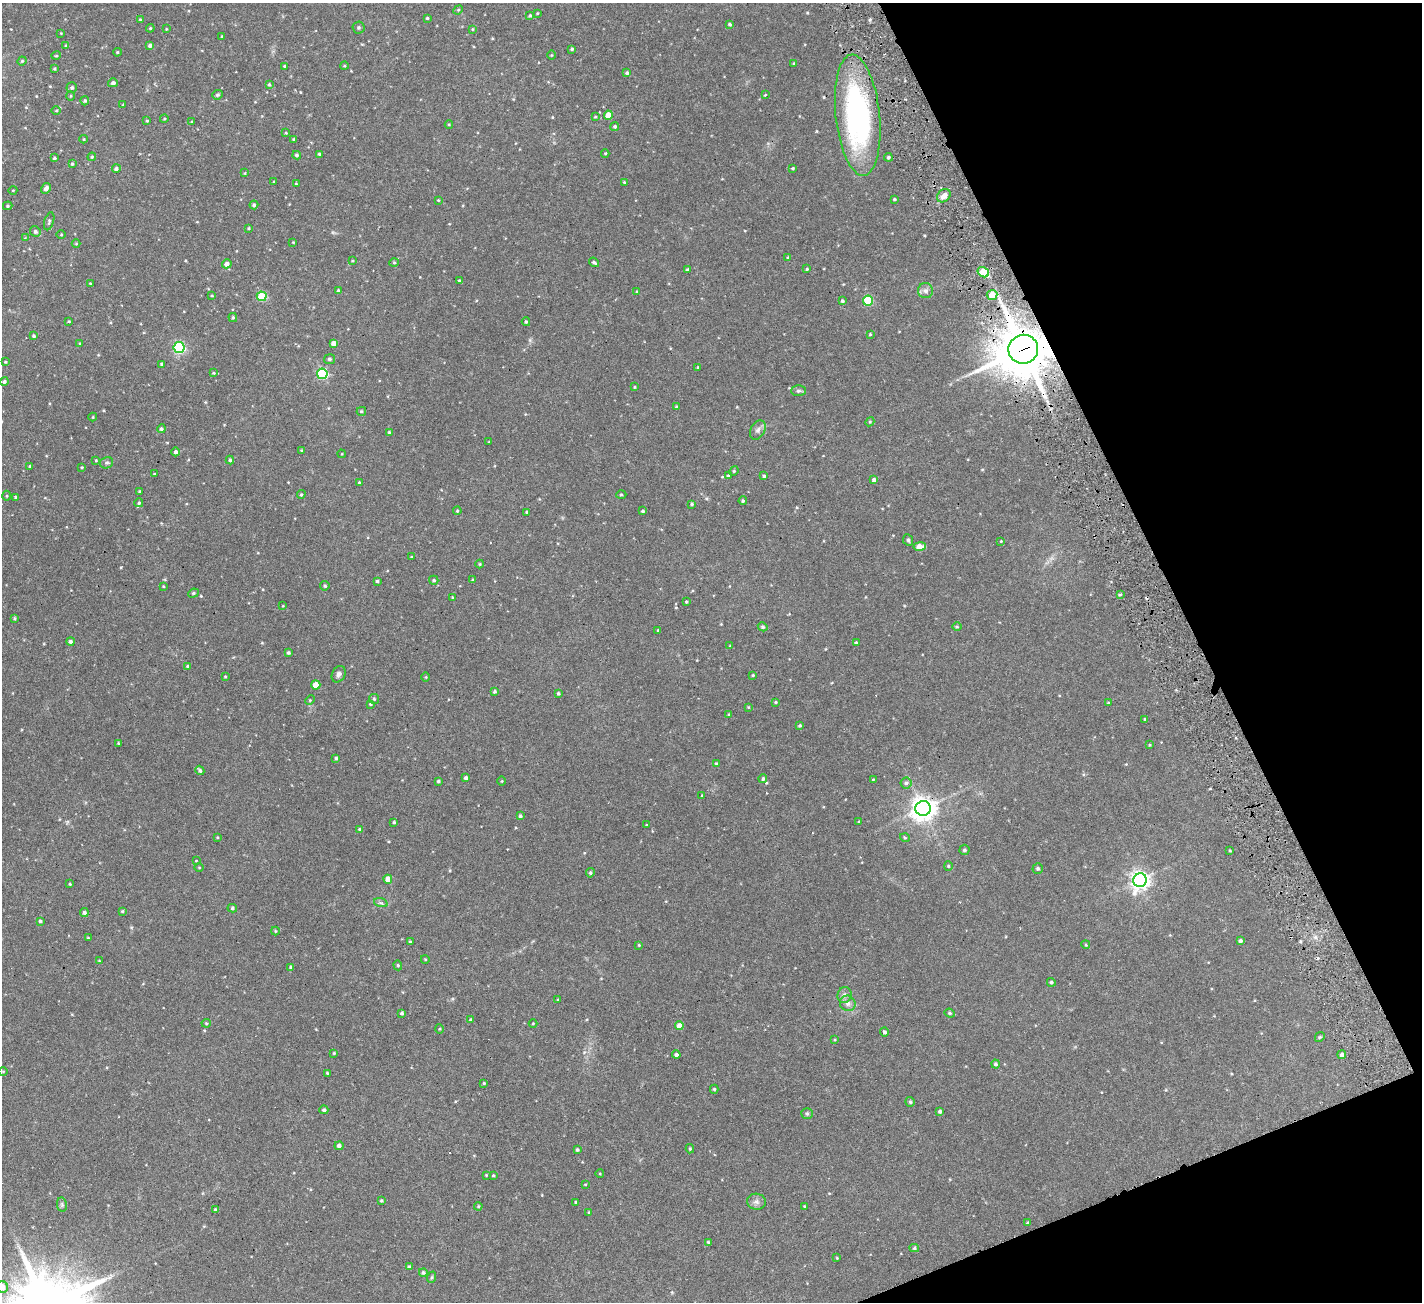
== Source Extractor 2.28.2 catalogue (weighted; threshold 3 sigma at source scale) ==
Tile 12 of 4 x 4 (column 4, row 3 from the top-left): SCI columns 4263-5682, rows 1589-2888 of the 5682 x 5642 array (HDU 1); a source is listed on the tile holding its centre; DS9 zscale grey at full resolution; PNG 1424 x 1304 px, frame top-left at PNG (2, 3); each listed source drawn as its Kron ellipse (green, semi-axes under 4 px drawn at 4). Shown black and unused: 20% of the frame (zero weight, under 3 of 6 exposures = <1% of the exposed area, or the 3 px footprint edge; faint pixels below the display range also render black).
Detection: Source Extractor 2.28.2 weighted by HDU 2 'WHT'; one run over the whole footprint, this tile lists its part. Background 0.0983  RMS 0.0076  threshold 0.031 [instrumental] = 3 sigma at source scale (4.09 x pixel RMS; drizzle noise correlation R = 1.36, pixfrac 0.8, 0.05/0.05 arcsec/px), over >= 5 px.
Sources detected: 276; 2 cosmic-ray / hot-pixel residue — neither listed nor drawn; the other 274 listed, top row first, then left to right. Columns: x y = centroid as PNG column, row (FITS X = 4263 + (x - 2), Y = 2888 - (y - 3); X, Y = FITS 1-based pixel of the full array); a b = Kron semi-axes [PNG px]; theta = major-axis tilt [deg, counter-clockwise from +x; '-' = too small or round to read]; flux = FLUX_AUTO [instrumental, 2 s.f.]
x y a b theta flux
458 10 5 4 - 0.59
537 13 3 2 - 0.45
530 16 4 3 - 0.76
427 18 3 3 - 0.65
140 20 4 3 - 0.63
730 24 4 3 - 0.84
359 27 6 6 - 0.97
150 28 4 3 - 0.59
166 29 4 3 - 0.43
472 29 4 3 - 0.48
61 33 3 3 - 0.39
222 36 3 3 - 0.63
150 45 4 3 - 1.8
66 46 3 3 - 0.85
572 49 4 3 - 0.82
117 52 4 3 - 0.66
551 55 5 3 - 0.45
56 56 5 3 - 0.51
22 61 4 4 - 0.65
794 63 3 3 - 0.51
284 66 4 3 - 0.52
344 66 4 3 - 0.47
54 69 3 3 - 0.65
627 73 4 4 - 1
113 83 5 4 - 1.5
269 84 4 3 - 0.79
72 88 5 5 - 1.2
218 95 5 4 - 0.95
765 95 4 3 - 0.43
70 96 5 3 - 0.53
85 101 4 4 - 0.96
123 105 4 3 - 0.53
56 111 4 3 - 0.53
608 115 4 4 - 7.8
858 115 61 22 -84 110
595 117 4 4 - 0.53
164 119 4 3 - 0.49
147 121 3 3 - 0.62
191 122 3 3 - 0.48
449 125 4 3 - 0.51
615 126 4 4 - 0.9
286 133 3 3 - 0.45
83 139 4 3 - 0.49
293 139 3 3 - 0.47
605 153 4 3 - 0.47
319 154 4 3 - 0.92
297 155 4 4 - 1.1
92 157 4 3 - 0.63
888 157 4 4 - 0.98
54 158 3 3 - 0.88
72 164 4 4 - 0.69
793 168 3 3 - 0.58
116 169 4 4 - 1.5
245 173 4 3 - 0.45
274 182 3 2 - 0.52
624 182 4 3 - 0.55
296 184 3 3 - 0.67
46 188 6 4 59 2.4
13 190 4 3 - 0.43
944 196 7 6 - 3.5
894 199 3 3 - 0.53
438 200 4 3 - 0.46
254 205 4 4 - 0.95
8 206 5 4 - 0.76
49 221 9 4 73 1.1
248 228 3 3 - 0.54
35 232 5 5 - 1.4
61 235 5 3 - 0.53
25 238 4 4 - 0.44
293 242 2 2 - 0.4
76 243 4 3 - 0.44
788 257 4 4 - 0.63
352 261 3 3 - 0.48
594 262 5 3 - 1
394 263 5 3 - 0.52
227 264 5 4 - 2.9
807 269 3 3 - 0.62
687 270 4 4 - 0.75
983 272 6 4 -34 18
459 281 4 3 - 0.99
90 284 4 2 - 0.47
338 291 4 3 - 0.88
925 291 7 7 - 2.2
637 292 4 3 - 0.45
992 295 5 5 - 10
212 296 3 3 - 0.61
262 296 5 5 - 29
842 301 4 4 - 0.92
868 301 5 5 - 27
233 318 4 4 - 0.78
69 321 3 2 - 0.51
526 322 4 3 - 0.83
870 334 3 3 - 0.57
34 336 4 3 - 0.85
80 343 4 2 - 0.42
333 343 4 4 - 2.7
179 348 5 5 - 70
1023 349 15 14 - 2900
329 359 5 5 - 1.1
5 362 4 4 - 0.66
162 365 3 3 - 0.89
698 367 4 3 - 0.67
213 373 4 4 - 0.66
322 374 5 5 - 51
4 381 4 4 - 1.3
635 387 3 3 - 0.51
798 391 7 5 1 1.2
676 407 4 3 - 0.59
361 411 5 4 - 0.78
93 417 4 4 - 0.51
870 422 5 4 - 0.64
161 429 4 4 - 1.1
758 430 10 7 62 2.1
389 432 3 3 - 0.52
489 442 4 2 - 0.41
301 451 3 2 - 0.56
176 452 4 4 - 1.5
342 454 4 3 - 0.38
96 460 3 3 - 0.57
230 460 4 4 - 0.79
107 463 7 6 - 1.3
30 466 3 3 - 0.67
82 467 4 3 - 0.6
734 471 5 4 - 0.66
154 474 4 3 - 0.39
728 476 3 3 - 0.73
764 476 3 3 - 0.75
874 480 4 3 - 1.6
359 482 3 3 - 0.54
140 491 3 3 - 0.63
301 494 4 4 - 0.69
621 494 5 3 - 0.62
7 496 5 3 - 0.6
15 497 4 4 - 0.69
743 501 4 4 - 0.74
139 503 4 4 - 0.83
692 504 4 3 - 0.82
457 511 4 4 - 0.55
643 511 4 3 - 1
527 512 3 3 - 0.56
908 540 6 5 - 0.92
1001 541 4 3 - 0.48
920 547 6 4 9 6.7
411 557 3 2 - 0.43
480 564 4 4 - 0.57
434 580 4 4 - 0.79
473 580 4 3 - 0.87
377 581 4 4 - 1
163 586 3 2 - 0.42
325 586 4 4 - 0.86
193 593 5 4 - 0.78
1120 594 3 3 - 0.84
452 597 3 3 - 0.43
686 602 3 2 - 0.52
283 606 2 2 - 0.31
15 618 4 4 - 0.68
763 627 5 4 - 0.99
957 627 5 3 - 0.55
658 630 4 4 - 0.72
70 641 4 4 - 1.4
856 643 4 3 - 0.93
730 646 3 3 - 0.46
288 653 4 4 - 0.87
188 666 4 3 - 0.81
339 674 9 6 62 1.9
753 675 3 3 - 0.56
225 676 4 2 - 0.42
426 677 5 3 - 0.47
316 685 4 4 - 8.4
494 691 3 3 - 0.94
558 693 3 3 - 0.83
374 699 5 5 - 0.78
310 700 5 4 - 0.6
775 702 4 3 - 0.59
1108 703 3 3 - 0.49
370 704 4 3 - 0.81
748 707 4 3 - 0.44
729 714 3 3 - 0.53
1145 719 3 3 - 0.67
800 725 3 3 - 0.68
118 743 4 3 - 0.47
1150 745 4 3 - 0.44
336 758 4 3 - 0.85
716 764 4 3 - 0.79
200 770 5 4 - 1.2
466 778 4 4 - 1.5
763 779 4 4 - 1
873 779 3 2 - 0.39
438 781 3 3 - 0.84
502 781 4 3 - 0.43
906 783 5 5 - 1.2
702 795 3 3 - 0.5
923 808 7 7 - 540
520 816 4 4 - 0.93
394 822 3 3 - 0.69
859 822 4 4 - 0.64
646 825 4 2 - 0.35
359 829 4 3 - 0.59
217 837 4 3 - 0.5
905 838 5 3 - 0.52
964 850 5 5 - 1.2
1230 850 3 3 - 0.61
196 861 3 2 - 0.31
948 866 4 4 - 0.57
199 867 5 3 - 0.49
1038 868 5 5 - 1.1
590 873 5 4 - 0.91
388 879 4 4 - 6.1
1140 880 7 6 - 290
70 884 3 3 - 0.53
381 903 7 4 -18 1.1
232 908 5 4 - 0.91
122 911 3 3 - 0.59
84 913 4 4 - 1.2
40 921 3 3 - 0.99
275 931 4 4 - 0.52
88 938 3 2 - 0.49
1240 941 4 4 - 1.1
410 942 3 3 - 0.67
639 945 3 2 - 0.5
1086 945 4 3 - 0.56
425 959 4 3 - 0.44
99 961 3 3 - 0.6
398 965 5 4 - 0.7
291 967 4 3 - 0.9
1051 982 4 4 - 0.99
845 995 8 7 - 2.5
558 1000 3 3 - 0.6
848 1003 8 7 - 2.5
402 1013 4 3 - 0.97
950 1013 5 4 - 0.86
471 1020 4 4 - 1
206 1023 4 4 - 0.68
533 1023 4 3 - 0.43
679 1026 4 4 - 3.7
440 1029 5 3 - 0.54
884 1032 4 4 - 1.3
1320 1037 5 4 - 0.7
834 1040 4 3 - 0.47
334 1053 4 4 - 0.64
676 1055 4 3 - 1.3
1342 1055 4 4 - 1.6
996 1064 4 4 - 1.2
3 1071 4 3 - 0.42
327 1073 3 3 - 0.57
484 1083 4 3 - 0.56
714 1089 4 4 - 0.8
910 1102 5 4 - 0.82
324 1110 4 4 - 1
940 1111 4 4 - 1.3
807 1113 6 5 - 0.91
339 1146 4 4 - 1.6
690 1149 4 3 - 0.74
577 1150 4 4 - 0.92
600 1174 4 3 - 0.46
486 1175 3 3 - 0.45
493 1176 3 3 - 0.6
585 1184 4 2 - 0.41
381 1200 3 3 - 0.65
576 1202 4 3 - 0.8
756 1202 9 8 - 2.4
62 1205 7 5 -79 1.1
478 1206 4 4 - 0.65
804 1206 3 3 - 0.47
215 1209 3 3 - 0.75
589 1212 4 3 - 0.57
1028 1223 4 3 - 0.98
708 1242 4 3 - 0.8
914 1248 5 4 - 0.75
837 1258 3 2 - 0.41
409 1267 4 4 - 1.1
423 1273 4 4 - 1.1
432 1277 6 3 71 0.64
2 1287 6 6 - 4.8
Overlapping masked pixels (flux is a lower limit): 2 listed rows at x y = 858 115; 1023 349
Isophote crosses this tile's border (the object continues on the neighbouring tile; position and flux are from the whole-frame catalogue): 1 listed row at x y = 2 1287